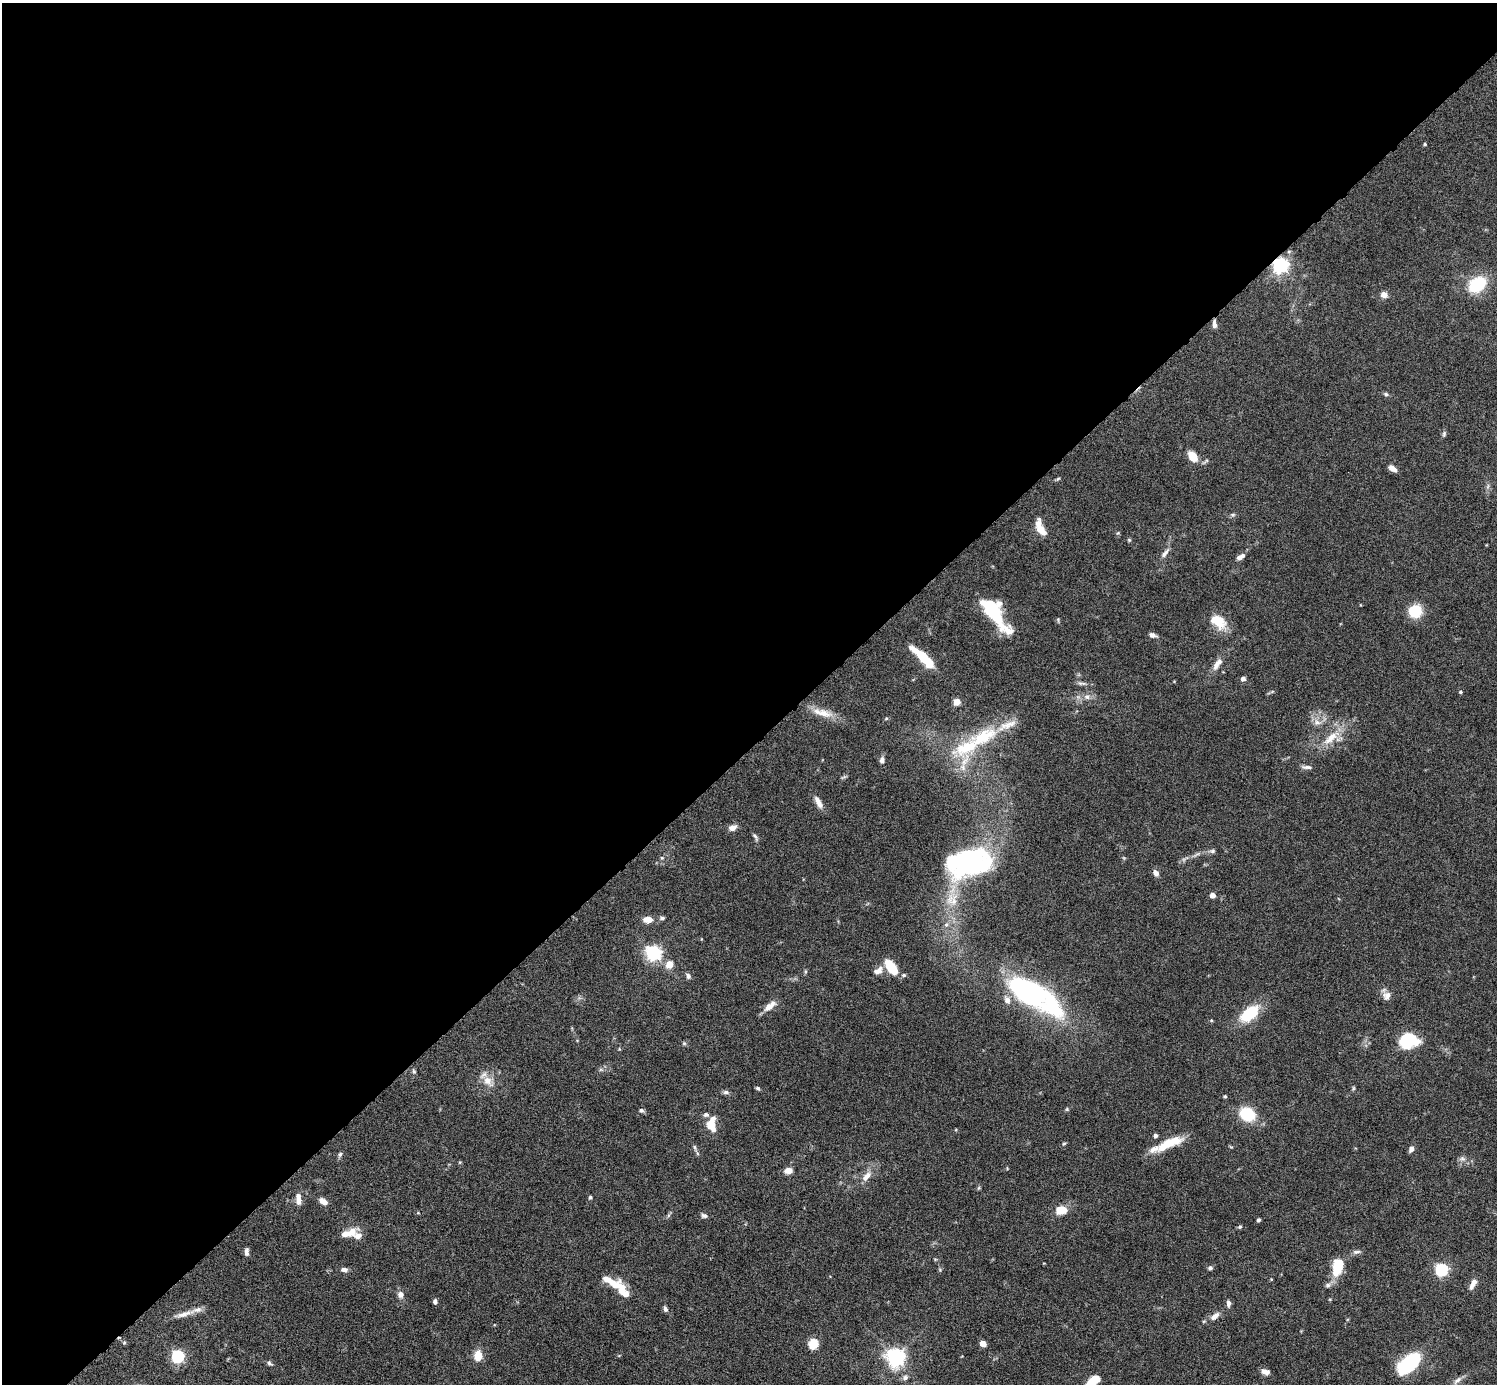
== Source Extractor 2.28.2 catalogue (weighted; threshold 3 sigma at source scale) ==
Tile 2 of 4 x 4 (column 2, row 1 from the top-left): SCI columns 1499-2993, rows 4447-5828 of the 5985 x 5985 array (HDU 1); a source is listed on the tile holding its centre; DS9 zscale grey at full resolution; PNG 1499 x 1386 px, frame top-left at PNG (2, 3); no overlay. Shown black and unused: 54% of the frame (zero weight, under 6 of 12 exposures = <1% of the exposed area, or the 3 px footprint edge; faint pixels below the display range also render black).
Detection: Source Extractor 2.28.2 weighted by HDU 2 'WHT'; one run over the whole footprint, this tile lists its part. Background 0.0755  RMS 0.0035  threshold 0.0144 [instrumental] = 3 sigma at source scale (4.09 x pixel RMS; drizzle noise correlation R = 1.36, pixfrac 0.8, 0.05/0.05 arcsec/px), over >= 5 px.
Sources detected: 132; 3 inside a brighter object's white glare — not listed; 13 inside a brighter listed object's ellipse — not listed separately; the other 116 listed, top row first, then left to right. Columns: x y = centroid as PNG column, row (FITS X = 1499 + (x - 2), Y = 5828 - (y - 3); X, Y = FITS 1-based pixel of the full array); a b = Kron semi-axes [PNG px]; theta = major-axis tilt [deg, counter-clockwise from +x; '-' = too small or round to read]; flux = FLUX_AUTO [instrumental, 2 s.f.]
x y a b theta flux
1425 144 3 3 - 0.44
1280 265 6 6 - 110
1477 284 14 10 36 20
1384 295 7 6 - 2
1214 324 10 5 -84 1.3
1386 394 7 5 -35 0.64
1444 434 7 5 71 0.64
1192 456 12 8 -55 4.6
1392 468 10 6 -36 1.8
1058 479 6 4 20 0.43
1233 515 6 4 1 0.53
1040 529 12 7 -49 4
1129 540 5 4 - 0.41
1165 553 15 5 51 1.5
1241 557 11 5 32 1.6
1415 611 12 12 - 11
993 614 36 14 -50 20
1218 621 23 13 -31 7
1152 635 9 5 -16 1.2
925 659 35 7 -41 12
1217 664 20 8 55 2.7
1243 679 4 4 - 1.4
1080 683 9 4 -3 0.81
1460 692 5 4 - 0.42
1087 697 7 7 - 1.4
957 702 7 7 - 2.3
823 713 25 11 -12 4.9
886 719 5 3 - 0.38
1317 722 10 8 -16 2
1009 724 33 8 25 4.1
1331 738 29 9 41 6.2
967 747 45 19 25 18
882 760 8 6 85 1.2
1307 767 14 5 -4 1.1
844 777 9 4 26 0.55
818 802 18 7 -62 2.4
733 828 10 7 23 1.8
755 837 11 4 -56 0.8
1212 851 8 5 9 0.79
662 858 5 5 - 0.46
969 862 37 23 10 67
1156 873 7 6 - 1.7
1213 895 4 4 - 3
950 899 20 11 59 5.8
662 918 6 5 - 0.75
648 919 11 7 -3 3
946 924 7 5 69 0.94
653 953 6 6 - 97
669 964 5 5 - 7.2
891 967 16 8 -53 9.6
878 971 12 8 33 2.1
904 975 6 5 - 0.58
688 976 7 5 -70 0.88
1028 991 53 28 -34 52
1387 996 12 10 40 2
770 1006 17 7 42 3.1
1249 1013 15 8 39 17
1211 1020 4 4 - 0.35
1408 1040 15 11 1 22
684 1043 5 5 - 0.49
414 1071 6 5 - 0.54
488 1081 16 11 -51 3.7
758 1088 6 4 -45 0.54
1353 1088 6 4 -73 0.41
726 1092 8 6 13 0.76
1225 1096 4 4 - 0.39
1067 1109 6 4 48 0.41
641 1110 6 5 - 0.74
1247 1114 11 9 -26 16
711 1124 16 10 87 5.5
1155 1135 4 4 - 1.1
1064 1144 5 4 - 0.41
1168 1144 35 11 31 7.6
695 1147 8 4 -81 0.6
1411 1149 6 5 - 1.5
340 1154 6 5 - 0.71
1462 1159 8 5 -19 0.97
788 1170 9 6 3 2.4
867 1176 14 7 46 2.7
590 1197 4 4 - 0.54
298 1201 10 7 -74 1.9
323 1201 11 6 -35 2.2
1061 1210 9 6 8 7.7
704 1216 9 6 -10 0.93
1258 1220 4 4 - 0.63
1240 1227 5 4 - 0.51
348 1233 22 8 18 4.2
246 1252 9 5 -88 1.2
1357 1252 11 5 9 1
1337 1266 17 9 76 11
1210 1268 6 5 - 0.77
344 1270 8 5 1 1.2
1441 1270 6 5 - 52
607 1279 26 9 -13 3.4
1271 1279 4 4 - 0.27
1473 1284 14 6 62 1.9
1328 1285 8 6 15 0.9
622 1290 17 10 -86 4.2
400 1294 8 7 - 1.7
435 1301 6 4 90 0.84
1228 1303 9 5 -86 1.1
665 1309 7 5 -75 0.87
184 1314 29 7 15 3.3
1215 1316 12 6 40 2.2
124 1343 6 4 1 0.38
983 1343 5 4 - 4.2
813 1344 5 5 - 22
178 1356 6 5 - 54
478 1356 8 7 - 5.3
896 1357 7 6 - 160
269 1363 7 5 -50 0.74
1407 1363 21 13 54 20
1265 1372 10 6 -16 1.7
905 1378 8 6 25 1.1
1093 1380 13 7 36 6.6
1457 1380 14 6 41 1.7
Overlapping masked pixels (flux is a lower limit): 1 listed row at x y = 1280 265
Isophote crosses this tile's border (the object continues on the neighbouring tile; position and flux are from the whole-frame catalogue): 1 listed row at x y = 1093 1380